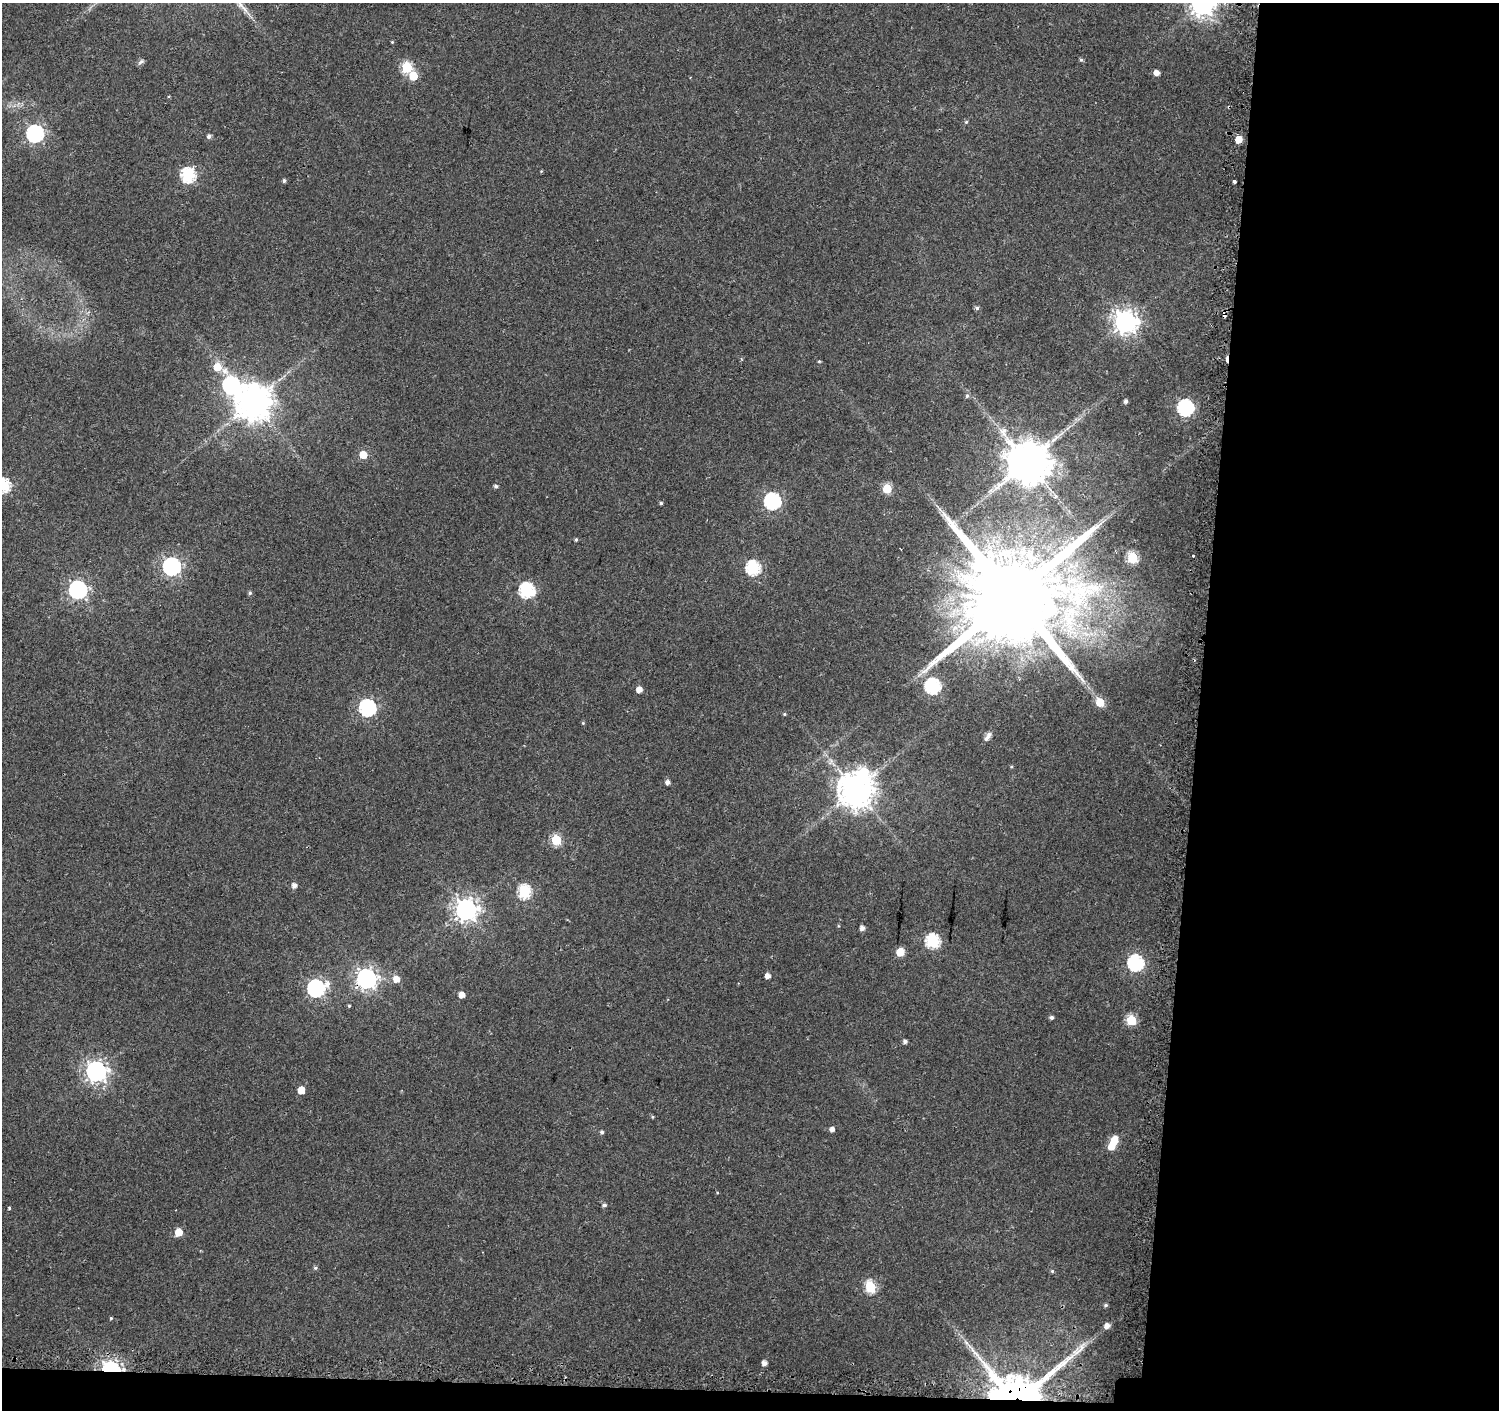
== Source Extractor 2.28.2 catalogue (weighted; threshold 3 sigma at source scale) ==
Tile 9 of 3 x 3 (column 3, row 3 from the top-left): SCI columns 3116-4612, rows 1365-2772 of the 4662 x 5899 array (HDU 1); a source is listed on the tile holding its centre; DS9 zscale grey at full resolution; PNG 1501 x 1412 px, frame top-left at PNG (2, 3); no overlay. Shown black and unused: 21% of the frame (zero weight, under 2 of 3 exposures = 3% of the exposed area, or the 3 px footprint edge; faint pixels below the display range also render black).
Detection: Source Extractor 2.28.2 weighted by HDU 2 'WHT'; one run over the whole footprint, this tile lists its part. Background 0.0177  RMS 0.0033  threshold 0.0147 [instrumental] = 3 sigma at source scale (4.5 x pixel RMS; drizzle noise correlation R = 1.50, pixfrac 1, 0.0396/0.0396 arcsec/px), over >= 5 px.
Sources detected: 93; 2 inside a brighter object's white glare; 3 cosmic-ray / hot-pixel residue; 2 long thin detections or spike segments (spike, bleed or trail) — not listed; the other 86 listed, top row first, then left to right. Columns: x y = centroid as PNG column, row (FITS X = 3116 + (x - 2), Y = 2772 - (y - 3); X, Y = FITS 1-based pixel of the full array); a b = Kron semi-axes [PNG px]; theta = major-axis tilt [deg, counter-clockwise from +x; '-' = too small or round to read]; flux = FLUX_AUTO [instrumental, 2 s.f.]
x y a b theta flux
1202 4 8 8 - 310
392 42 3 3 - 0.32
1081 60 5 5 - 0.49
141 62 9 5 36 0.87
407 67 6 6 - 26
1156 73 4 4 - 2.4
413 76 6 5 - 9.7
966 122 5 5 - 0.49
35 133 7 7 - 99
209 136 5 5 - 1.2
1238 139 5 5 - 5.8
541 171 4 4 - 0.28
188 175 7 6 - 56
284 181 5 4 - 0.66
1234 181 3 3 - 2
977 308 6 5 - 0.74
1126 322 8 8 - 310
819 361 5 3 - 0.36
217 367 7 6 - 6.4
231 385 10 8 -51 79
967 396 6 5 - 0.73
1126 401 4 4 - 1.1
253 402 10 10 - 890
1185 408 7 7 - 76
363 455 5 5 - 7.1
1027 462 12 11 - 1500
3 485 7 6 - 48
496 486 5 4 - 0.84
887 489 6 5 - 14
990 490 9 3 21 0.63
772 501 7 7 - 82
661 503 4 3 - 0.52
576 540 5 4 - 0.43
1193 556 3 3 - 1.5
1133 558 6 6 - 25
171 566 7 7 - 130
753 568 7 6 - 48
78 590 7 7 - 120
527 590 7 7 - 58
250 593 5 5 - 0.6
1013 597 28 24 78 11000
933 686 7 7 - 62
639 690 5 5 - 2.8
1100 702 6 5 - 9.5
367 708 7 7 - 82
784 714 4 4 - 0.36
583 723 4 4 - 0.35
988 736 13 6 56 1.6
668 782 5 5 - 1.4
856 790 10 10 - 810
556 840 6 5 - 21
294 885 5 5 - 1.7
524 892 7 6 - 38
466 910 8 8 - 270
838 926 5 3 - 0.31
862 928 5 4 - 1.4
933 941 7 7 - 44
900 952 6 5 - 7.6
1136 963 7 7 - 70
768 976 5 4 - 2
366 979 8 7 - 200
396 979 6 5 - 3.7
316 988 8 7 - 100
462 995 5 5 - 3.2
349 1006 4 3 - 0.4
1051 1017 4 4 - 0.83
1131 1020 6 5 - 18
905 1042 5 4 - 1
96 1071 8 7 - 210
301 1090 5 5 - 5.5
652 1117 4 4 - 0.43
832 1129 5 5 - 1.5
602 1132 4 4 - 0.71
1114 1140 8 6 50 6.5
604 1205 5 4 - 0.76
9 1208 4 3 - 0.69
178 1232 5 5 - 6.4
315 1268 5 4 - 0.54
1052 1271 5 5 - 0.43
870 1287 6 6 - 25
1106 1305 5 4 - 0.64
111 1318 4 3 - 0.37
1107 1326 6 5 - 2
764 1363 5 5 - 1.7
111 1369 9 6 -11 120
1016 1392 42 27 10 250
Overlapping masked pixels (flux is a lower limit): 3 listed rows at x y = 366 979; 111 1369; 1016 1392
Isophote crosses this tile's border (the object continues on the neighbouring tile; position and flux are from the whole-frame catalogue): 2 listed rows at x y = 1202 4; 3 485